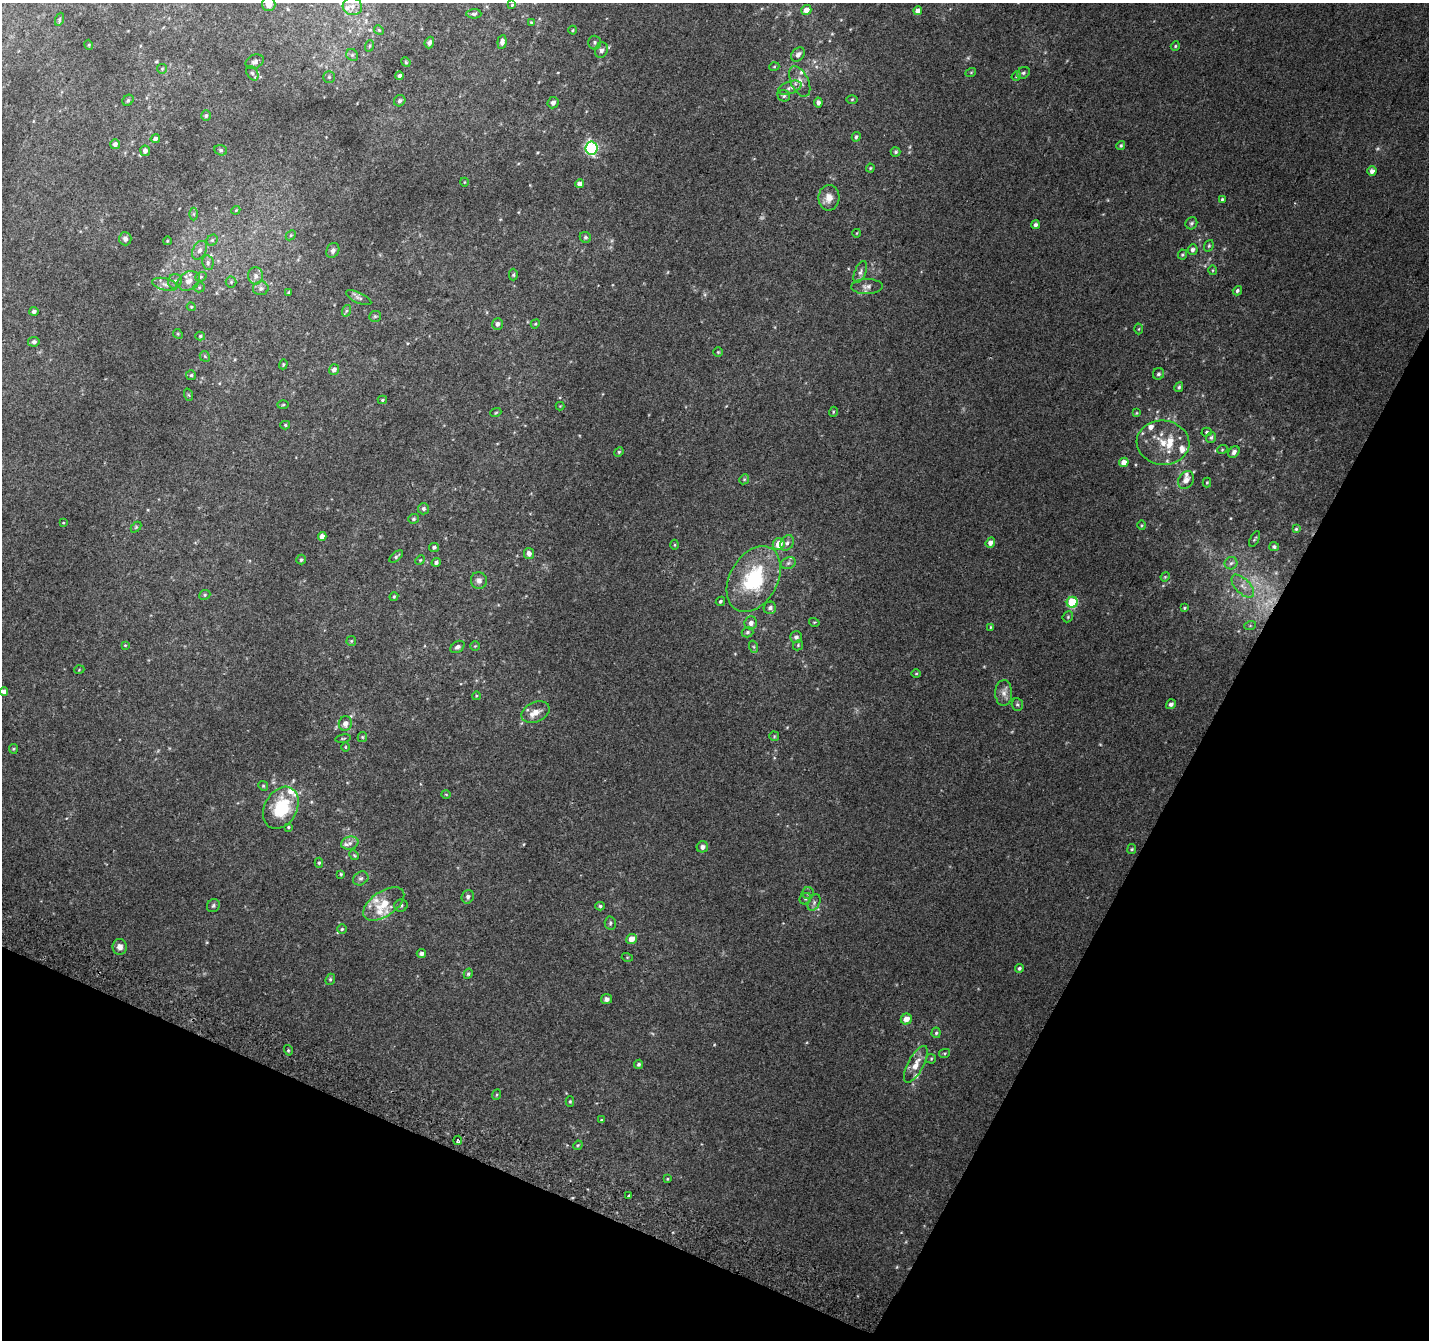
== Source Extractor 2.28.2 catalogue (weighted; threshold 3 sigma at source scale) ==
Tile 15 of 4 x 4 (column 3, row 4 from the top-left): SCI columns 2884-4310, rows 308-1645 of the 5758 x 5899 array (HDU 1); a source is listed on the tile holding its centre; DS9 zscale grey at full resolution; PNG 1431 x 1342 px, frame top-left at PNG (2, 3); each listed source drawn as its Kron ellipse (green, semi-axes under 4 px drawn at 4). Shown black and unused: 24% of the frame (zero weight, under 2 of 3 exposures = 2% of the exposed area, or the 3 px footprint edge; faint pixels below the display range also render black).
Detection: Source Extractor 2.28.2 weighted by HDU 2 'WHT'; one run over the whole footprint, this tile lists its part. Background 0.0817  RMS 0.014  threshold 0.0628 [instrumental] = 3 sigma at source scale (4.5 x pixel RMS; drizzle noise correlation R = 1.50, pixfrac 1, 0.0396/0.0396 arcsec/px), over >= 5 px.
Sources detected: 239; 2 too faint to see at this stretch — neither listed nor drawn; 18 inside a brighter listed object's ellipse — not listed separately; the other 219 listed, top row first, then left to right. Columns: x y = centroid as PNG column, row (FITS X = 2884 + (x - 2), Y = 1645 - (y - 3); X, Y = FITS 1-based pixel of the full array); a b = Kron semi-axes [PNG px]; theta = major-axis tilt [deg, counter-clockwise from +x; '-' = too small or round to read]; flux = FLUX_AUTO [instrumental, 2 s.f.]
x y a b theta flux
269 4 7 7 - 10
512 5 3 3 - 1.2
352 6 10 9 - 9.6
806 10 5 5 - 12
918 11 4 4 - 8
474 14 7 4 0 2.6
60 19 7 4 71 2.3
531 22 3 3 - 1.2
379 30 5 4 - 1.8
573 30 4 3 - 1.1
502 42 7 4 84 5.7
595 42 7 6 - 3.1
429 43 6 4 69 5.1
89 45 5 3 - 1.1
369 46 6 3 71 1.6
1175 46 5 4 - 1.6
601 50 8 6 65 4.9
798 54 8 5 48 5
352 55 6 5 - 2.6
255 62 9 6 24 4.6
406 62 5 4 - 1.6
774 67 5 3 - 1.3
162 69 5 4 - 1.6
971 72 5 3 - 1.2
252 73 8 5 -59 3.5
1023 73 7 5 30 2.6
400 76 4 4 - 3.4
1016 76 5 4 - 1.6
329 77 5 5 - 2.3
800 81 16 8 -64 11
790 88 12 6 19 6.1
784 96 6 5 - 2.7
852 99 5 3 - 1.4
128 100 6 5 - 2.1
400 101 6 5 - 3.3
818 102 5 4 - 4.5
553 103 6 5 - 5.3
206 116 5 4 - 2.6
856 137 5 4 - 2.6
155 139 4 4 - 4.3
115 144 5 5 - 4.2
1121 145 5 4 - 2
591 148 6 6 - 200
221 150 6 5 - 2.4
145 151 5 5 - 5.3
896 152 5 4 - 2.3
870 168 4 4 - 1.3
1372 171 5 4 - 6.4
464 182 4 3 - 0.92
579 184 4 4 - 6.7
829 198 13 10 88 13
1222 199 4 3 - 1.7
236 210 4 3 - 1.2
193 214 6 4 90 2
1191 223 6 5 - 2.9
1035 225 4 4 - 3.3
857 233 4 3 - 1
291 235 6 4 45 1.8
585 237 6 5 - 2.4
125 239 7 6 - 4.3
212 240 6 5 - 2.3
167 241 4 3 - 1.1
1209 246 6 4 69 2
200 250 10 6 61 6
333 250 8 6 63 4.8
1192 250 5 5 - 4.1
1182 254 5 4 - 1.8
208 263 7 5 -78 3.7
1213 270 5 3 - 1.3
860 272 11 5 69 5
513 275 6 4 90 2
256 276 9 7 89 6.1
201 277 6 4 21 1.8
175 281 7 6 - 4.8
189 281 12 9 31 9.8
231 282 5 5 - 2.2
165 284 13 6 -14 6
867 286 15 7 2 6.9
199 287 5 5 - 2.1
261 288 8 7 - 4.8
1237 291 5 4 - 2.3
289 292 3 3 - 1.7
359 298 14 5 -25 4.4
191 307 4 4 - 1.5
34 311 4 4 - 3.3
346 311 6 4 71 2
375 316 6 5 - 2.3
497 324 6 5 - 4.5
535 324 5 3 - 1.4
1139 329 5 3 - 1.3
178 334 5 4 - 1.6
200 336 5 4 - 1.9
34 342 6 5 - 3.6
718 352 4 4 - 1.6
205 356 5 5 - 2.1
283 364 5 4 - 1.5
334 369 5 5 - 5.1
1158 374 6 5 - 3.1
191 375 5 5 - 2.2
1179 387 5 4 - 2.3
189 395 6 4 -70 1.8
382 400 5 4 - 1.7
283 405 6 4 2 1.4
560 406 4 4 - 1.1
496 412 5 3 - 1.3
833 412 5 3 - 1.4
1136 413 4 3 - 1.4
285 425 5 4 - 1.9
1207 432 5 4 - 1.9
1211 437 5 5 - 2.6
1163 443 26 22 -5 35
1222 450 5 3 - 1.3
619 452 5 4 - 1.7
1234 452 6 5 - 4.4
1124 462 4 4 - 9.4
744 479 5 4 - 1.8
1186 480 9 7 54 8.2
1207 483 5 4 - 1.5
423 509 5 5 - 3
414 519 5 5 - 1.9
63 523 4 2 - 0.89
1142 525 5 3 - 1.3
136 527 6 4 46 1.6
1296 529 4 4 - 1.7
322 536 4 4 - 7.5
1255 539 8 3 61 1.7
787 543 8 6 59 4.3
990 543 5 4 - 7.2
779 544 6 6 - 17
675 545 5 3 - 1.3
434 547 5 4 - 3.3
1274 547 5 4 - 2.4
529 553 6 5 - 6.4
396 557 8 4 38 2.7
301 560 5 4 - 2.6
420 560 5 4 - 1.5
436 562 5 4 - 3.2
788 563 7 5 22 3.6
1231 563 6 6 - 3.4
1165 577 5 3 - 1.2
754 579 35 23 60 110
479 580 8 8 - 6.1
1243 586 14 7 -45 9.9
205 595 6 4 22 2.1
394 597 4 3 - 1.6
720 601 5 4 - 2.2
1072 602 6 5 - 77
770 608 6 6 - 4.6
1184 608 4 3 - 1.4
1068 617 6 5 - 1.7
814 622 5 3 - 1.2
751 623 6 6 - 6.3
1250 626 6 4 19 1.6
991 627 4 3 - 1.5
747 632 6 5 - 2.7
796 637 6 6 - 4
351 641 5 5 - 1.8
125 645 4 4 - 1.2
798 645 6 4 48 1.8
475 646 4 4 - 1.4
457 647 8 5 34 4.5
754 647 6 4 -71 1.9
79 670 5 3 - 1.1
916 673 5 3 - 1.4
4 692 4 4 - 4.9
1004 693 13 8 -89 8.2
476 696 4 3 - 1.1
1171 704 5 4 - 4.4
1017 705 6 5 - 2.4
535 712 15 9 24 13
345 724 7 6 - 7.5
774 736 5 5 - 1.6
362 737 5 4 - 1.7
343 738 8 3 11 1.4
345 747 5 3 - 1.2
13 749 5 4 - 1.6
263 786 5 4 - 1.8
446 794 5 3 - 1
281 808 22 16 61 66
288 827 4 3 - 1.4
350 843 9 6 15 5.5
702 847 6 5 - 5.9
1132 849 5 4 - 1.6
354 855 5 4 - 1.7
319 863 5 4 - 2
341 874 3 3 - 1.4
361 878 8 6 33 3.7
808 893 6 6 - 2.8
468 897 7 6 - 4.1
805 899 6 5 - 2.1
814 902 9 5 65 3.9
384 904 23 12 34 28
401 905 6 6 - 3.3
213 906 7 6 - 2.7
600 906 4 4 - 2.3
610 923 6 5 - 2.8
342 929 5 4 - 1.9
631 939 5 5 - 14
120 947 8 7 - 6.5
421 954 5 4 - 4.6
627 957 5 3 - 1.3
1019 968 4 4 - 2.3
468 974 5 4 - 2.4
330 979 6 4 68 2.1
606 999 5 5 - 5.5
906 1019 5 5 - 11
936 1033 5 4 - 2.1
288 1050 5 3 - 1.6
945 1053 5 4 - 1.7
931 1059 5 4 - 1.6
638 1064 5 4 - 2.9
916 1064 20 8 62 16
496 1095 5 3 - 1.2
570 1101 5 4 - 1.8
601 1120 4 4 - 1.4
458 1140 4 3 - 4.3
578 1145 5 4 - 1.4
667 1179 4 3 - 1.2
629 1196 4 3 - 6.7
Isophote crosses this tile's border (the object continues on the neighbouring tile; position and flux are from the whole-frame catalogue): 1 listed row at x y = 269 4